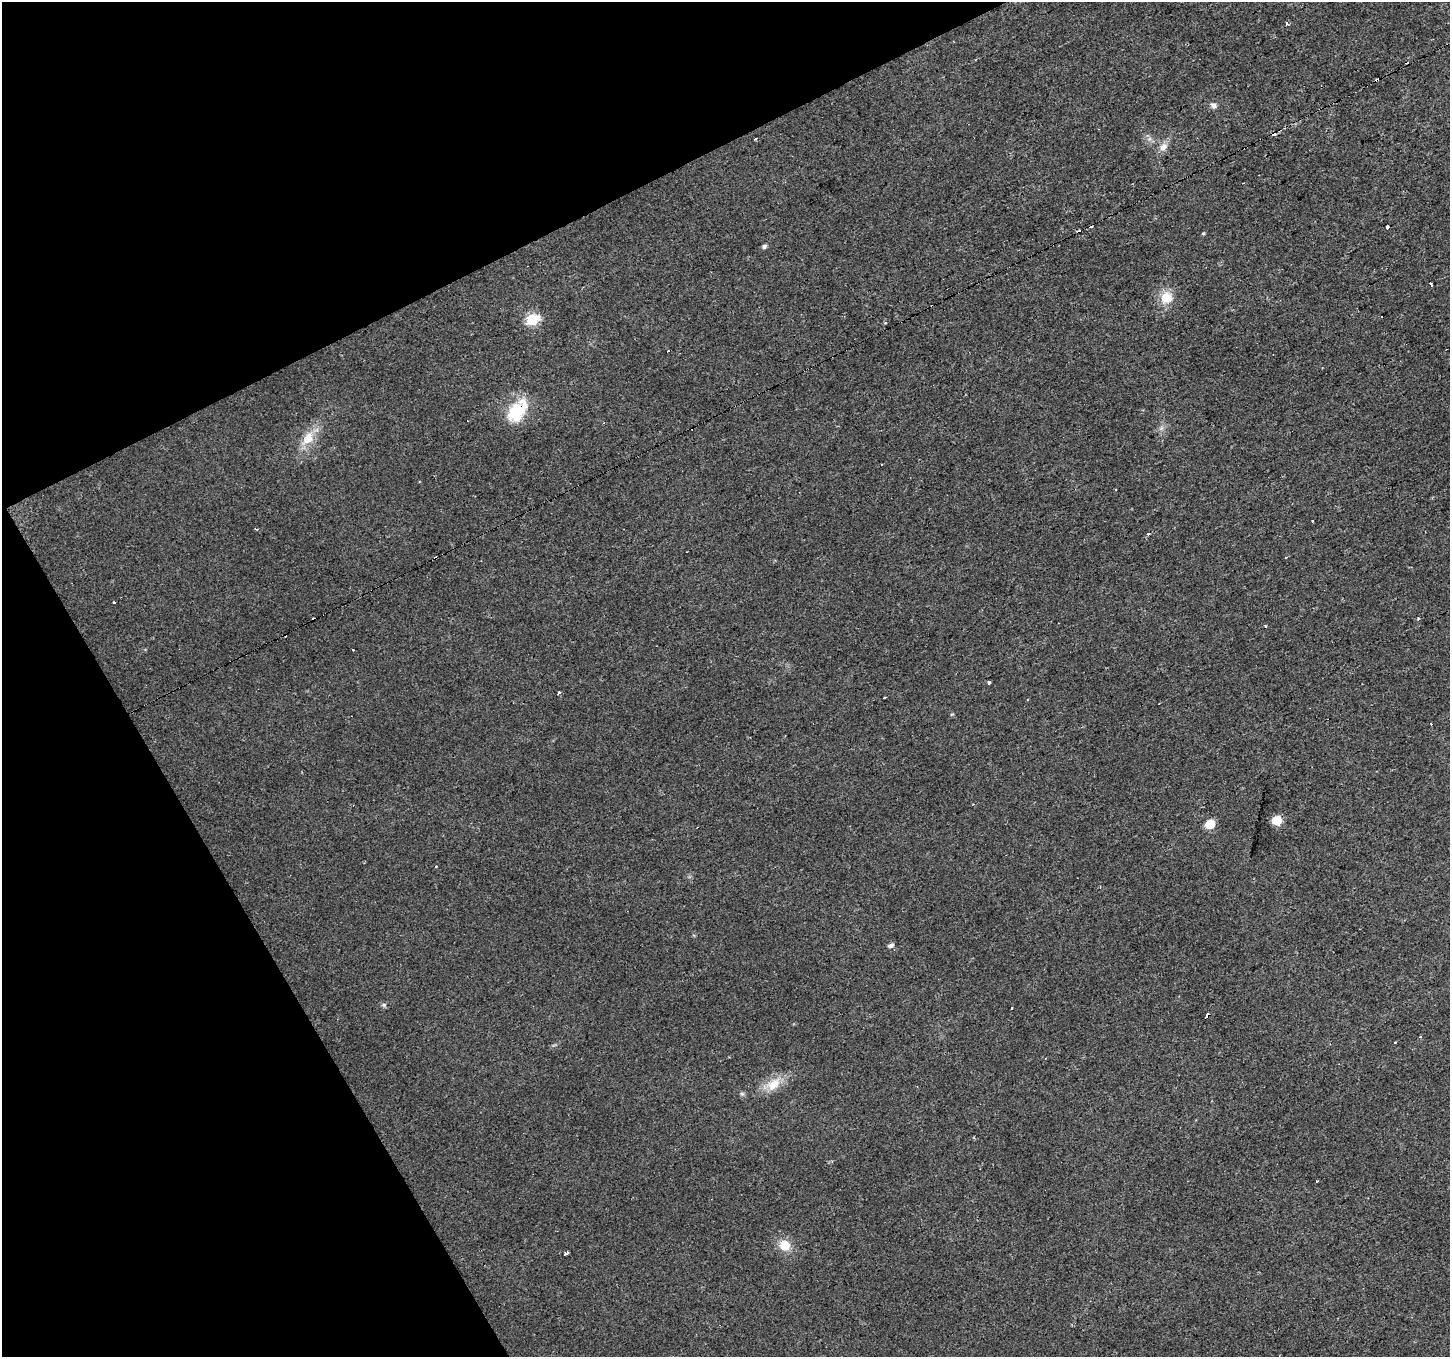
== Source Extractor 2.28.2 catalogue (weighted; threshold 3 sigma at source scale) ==
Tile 5 of 4 x 4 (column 1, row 2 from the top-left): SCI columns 1-1448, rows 2816-4170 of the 5796 x 5687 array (HDU 1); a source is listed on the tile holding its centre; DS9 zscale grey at full resolution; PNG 1452 x 1359 px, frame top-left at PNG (2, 2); no overlay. Shown black and unused: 24% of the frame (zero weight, under 2 of 3 exposures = <1% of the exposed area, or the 3 px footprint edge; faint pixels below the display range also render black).
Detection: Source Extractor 2.28.2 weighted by HDU 2 'WHT'; one run over the whole footprint, this tile lists its part. Background 0.0148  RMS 0.006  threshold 0.0271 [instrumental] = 3 sigma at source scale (4.5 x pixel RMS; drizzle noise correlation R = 1.50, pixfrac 1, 0.0396/0.0396 arcsec/px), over >= 5 px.
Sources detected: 45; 16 cosmic-ray / hot-pixel residue — not listed; the other 29 listed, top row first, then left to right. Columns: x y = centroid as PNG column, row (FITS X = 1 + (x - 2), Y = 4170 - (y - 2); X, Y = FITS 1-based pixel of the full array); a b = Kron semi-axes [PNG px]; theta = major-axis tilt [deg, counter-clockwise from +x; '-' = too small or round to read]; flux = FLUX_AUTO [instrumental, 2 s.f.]
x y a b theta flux
1286 23 3 3 - 12
1213 105 9 6 -21 2
755 138 3 3 - 1.7
1163 147 12 9 45 4.2
1387 227 3 3 - 2
1203 233 4 4 - 0.59
764 246 5 4 - 1.7
1431 284 3 3 - 3.3
1166 297 18 16 28 9.9
532 320 7 6 - 38
517 411 30 17 54 25
308 438 21 13 52 11
1148 534 4 3 - 0.67
1418 619 3 3 - 4.4
1265 626 3 3 - 2.3
989 683 3 3 - 16
559 693 3 3 - 19
885 697 3 3 - 1.1
1431 724 3 2 - 0.79
1277 820 6 6 - 22
1210 824 7 6 - 15
436 866 3 3 - 1.1
891 946 8 5 14 1.7
1207 1015 4 3 - 7.3
1420 1037 3 2 - 1.3
773 1084 24 14 39 11
1317 1181 3 2 - 0.91
785 1245 13 12 - 9.4
566 1253 4 3 - 7.4
Overlapping masked pixels (flux is a lower limit): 2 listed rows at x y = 517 411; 1207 1015
Unlisted compact peaks at least as high as the median listed source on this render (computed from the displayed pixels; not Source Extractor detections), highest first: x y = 384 1005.